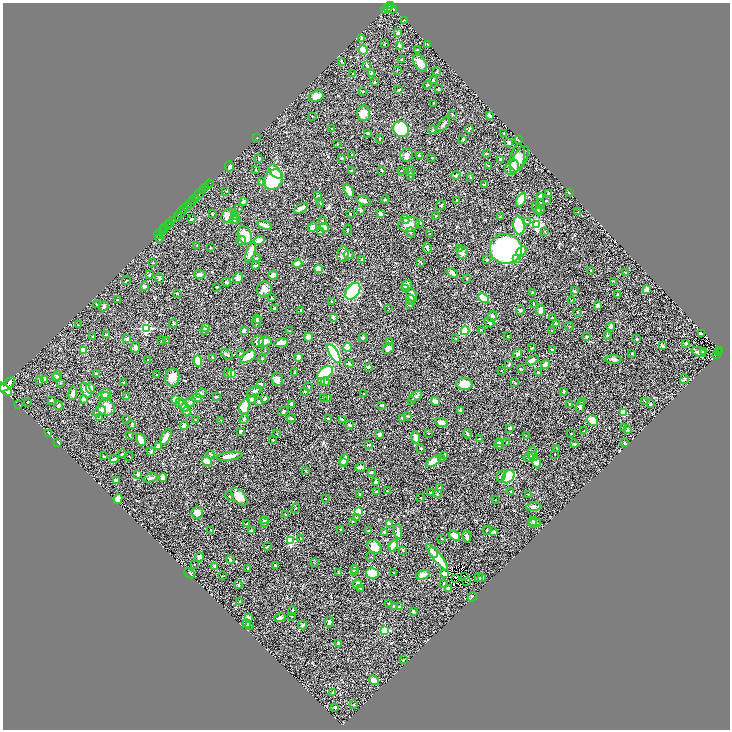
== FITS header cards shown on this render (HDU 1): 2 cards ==
NAXIS1  =                 1455
NAXIS2  =                 1455

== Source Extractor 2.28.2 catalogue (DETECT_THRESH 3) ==
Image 1455 x 1455 px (HDU 1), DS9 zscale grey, zoomed out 1/2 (1 PNG px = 2 x 2 image px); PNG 732 x 732 px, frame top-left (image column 2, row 1454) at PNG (3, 3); each listed source drawn as its Kron ellipse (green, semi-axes under 4 px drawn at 4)
Background 0.442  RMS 0.021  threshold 0.0627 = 3 sigma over >= 5 px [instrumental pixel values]
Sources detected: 572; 33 cannot appear on this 1/2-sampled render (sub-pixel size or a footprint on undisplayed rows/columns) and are neither listed nor drawn; of the other 539, the 500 brightest by FLUX_AUTO listed and drawn (39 fainter detections omitted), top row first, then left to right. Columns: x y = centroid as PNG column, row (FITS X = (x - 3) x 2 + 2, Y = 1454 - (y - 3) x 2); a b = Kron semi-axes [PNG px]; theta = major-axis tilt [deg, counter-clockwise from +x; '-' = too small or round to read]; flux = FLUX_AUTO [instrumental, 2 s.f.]
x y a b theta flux
390 6 3 3 - 310
388 8 3 3 - 260
392 9 5 3 - 370
384 10 3 2 - 110
404 20 2 2 - 1.5
398 33 3 3 - 8.5
361 38 3 2 - 3.1
385 44 2 2 - 2.9
428 44 2 2 - 4.9
399 45 4 3 - 11
363 50 5 3 - 120
417 50 4 3 - 5.3
402 59 3 2 - 1.8
342 62 3 2 - 2.9
420 63 10 5 -58 36
367 65 3 2 - 7.4
397 70 3 2 - 1.5
437 71 4 2 - 2.3
371 73 3 3 - 8.2
352 74 2 2 - 2
433 80 3 2 - 2.8
375 82 2 2 - 3.3
427 85 4 3 - 3.7
438 89 3 2 - 2.7
398 90 3 2 - 2.3
362 91 2 2 - 3
316 96 7 5 16 34
434 103 3 2 - 1.9
363 113 7 6 - 35
452 114 2 2 - 4.1
312 116 2 2 - 1.5
490 116 4 2 - 8.7
444 124 8 2 52 7.6
332 129 2 2 - 1.7
401 129 8 7 - 290
469 129 4 2 - 4.6
433 130 4 3 - 3.7
367 133 3 3 - 4.2
504 133 3 2 - 2
257 137 2 1 - 1.9
380 138 2 2 - 1.7
463 139 4 3 - 4.8
518 140 2 2 - 1.7
509 143 3 3 - 13
337 144 3 2 - 2.1
486 153 3 2 - 2.7
352 155 3 2 - 4.4
407 155 7 6 - 12
419 156 3 2 - 7.1
259 158 3 2 - 4.4
342 158 3 2 - 6.5
432 158 2 2 - 1.7
518 158 14 7 80 37
519 159 15 6 60 32
500 160 4 3 - 7.9
229 166 5 2 - 20
489 166 3 2 - 3.2
512 167 8 6 63 46
256 169 2 2 - 3
352 170 3 3 - 3.2
382 170 4 2 - 3.5
275 171 8 4 -50 51
401 171 2 2 - 1.5
411 171 5 2 - 3.1
410 176 3 2 - 4.6
456 176 4 3 - 3.9
471 177 3 3 - 4.2
273 180 11 9 51 160
261 182 3 2 - 3.3
209 184 4 1 - 22
485 184 4 3 - 6.9
205 188 2 1 - 40
203 191 3 2 - 190
226 191 2 2 - 2
349 191 7 3 -64 35
548 193 3 2 - 2.4
569 193 2 2 - 1.5
198 195 6 1 46 370
318 195 4 2 - 3.2
540 196 2 2 - 21
195 198 2 2 - 370
521 199 7 4 65 75
385 200 4 2 - 3
457 200 3 2 - 1.5
193 201 2 2 - 300
364 201 7 4 -16 11
546 201 2 2 - 2.1
243 202 4 3 - 7.7
321 203 2 2 - 2
190 204 3 2 - 540
540 204 4 3 - 10
441 205 5 2 - 2.8
187 206 5 1 - 230
301 208 8 3 30 28
239 209 2 2 - 3
537 209 7 4 -64 11
540 209 4 3 - 8.2
184 210 2 2 - 160
361 210 2 2 - 18
578 212 2 2 - 1.6
181 213 5 1 - 200
212 214 3 2 - 2.4
350 214 3 2 - 2.3
380 214 4 3 - 9.1
178 216 2 1 - 130
228 216 7 5 54 34
435 216 3 2 - 2.5
235 217 3 2 - 4
500 217 2 2 - 2.7
191 219 4 2 - 3.9
236 219 4 3 - 5.8
233 220 4 3 - 3.9
322 220 3 3 - 2.6
405 220 5 4 - 9.2
172 221 2 1 - 22
527 222 3 3 - 3.4
170 223 3 2 - 370
420 223 3 3 - 2.8
409 224 10 7 9 37
265 225 7 2 -21 27
537 225 3 3 - 350
167 226 3 2 - 370
519 226 9 5 -80 180
312 227 5 3 - 33
165 228 2 2 - 190
324 228 5 3 - 41
164 229 2 1 - 46
162 230 4 1 - 73
348 230 5 2 - 2.8
321 231 3 3 - 2.4
545 231 2 2 - 2.4
411 232 5 3 - 6.2
158 234 4 1 - 29
429 234 2 2 - 1.7
245 235 9 6 -65 75
159 239 2 2 - 3.8
259 240 5 3 - 21
241 241 5 3 - 5.6
197 246 4 2 - 2.9
211 247 2 2 - 3.2
427 248 6 3 -81 6.9
460 248 4 3 - 19
506 249 16 15 - 1100
521 251 6 3 39 19
250 252 11 4 70 46
462 253 6 5 - 17
343 254 7 6 - 16
349 255 5 4 - 9.4
257 258 4 3 - 3.5
362 259 2 2 - 3.3
516 259 3 2 - 7.8
487 260 3 3 - 5.2
421 262 3 2 - 2.2
153 263 2 2 - 1.6
298 263 5 3 - 29
256 265 4 2 - 6.8
318 269 4 2 - 41
591 270 2 2 - 2.2
452 273 6 3 -36 14
626 273 4 3 - 3.2
200 274 5 4 - 9.7
150 275 4 3 - 4.4
273 275 5 4 - 17
159 278 5 4 - 6.9
238 278 5 5 - 23
467 278 2 2 - 2.4
127 280 5 2 - 2.1
613 281 3 2 - 2.1
226 282 5 3 - 4.8
407 285 5 4 - 17
144 286 5 3 - 5.2
217 287 3 2 - 1.8
264 289 8 7 - 24
405 289 3 3 - 4
647 290 3 3 - 25
353 291 9 6 52 260
574 291 4 3 - 5.3
532 292 3 2 - 2
177 293 3 2 - 2.5
412 295 7 5 -67 25
617 295 3 2 - 3
272 298 3 2 - 2.4
484 298 6 3 -39 160
118 300 3 2 - 4.3
411 300 5 3 - 14
572 300 3 2 - 1.8
332 302 3 3 - 2.8
533 304 3 2 - 4.2
96 305 3 1 - 1.5
409 305 4 2 - 3.1
104 306 5 3 - 9.2
598 306 3 3 - 9.8
275 308 4 3 - 4.7
389 308 2 2 - 1.7
300 310 3 2 - 3
520 310 5 4 - 4.5
541 310 5 3 - 33
577 313 2 2 - 2.1
492 316 6 4 64 17
333 317 4 2 - 14
553 318 3 2 - 3.4
257 321 6 2 82 7.5
258 321 3 2 - 3.1
489 322 5 3 - 9.9
173 323 4 3 - 4.5
557 324 3 2 - 1.8
78 325 2 2 - 1.6
569 326 5 1 - 1.7
611 326 4 4 - 10
206 327 3 3 - 9
146 328 3 3 - 450
204 330 3 3 - 7.9
244 330 3 2 - 10
481 330 3 2 - 2
552 330 2 2 - 1.8
290 331 3 2 - 1.6
465 331 4 3 - 140
701 334 3 2 - 5.7
106 335 3 2 - 2.8
93 336 3 2 - 2.8
507 336 3 2 - 1.7
607 336 3 3 - 2.9
308 337 4 4 - 21
587 337 3 3 - 8.1
363 338 5 3 - 5.2
127 339 4 3 - 21
456 339 2 2 - 1.9
637 339 3 2 - 5.7
161 341 2 2 - 1.5
167 341 2 1 - 1.6
258 341 6 5 - 14
389 341 3 2 - 2.8
265 342 6 5 - 15
281 343 7 3 10 39
686 343 3 3 - 3.7
663 346 4 3 - 9.2
347 347 4 3 - 48
135 348 5 3 - 9.4
388 348 6 4 37 19
532 348 4 2 - 3.7
84 350 3 3 - 67
553 350 4 2 - 3.8
265 351 2 1 - 1.7
703 351 3 2 - 4.5
720 351 3 2 - 100
699 352 8 3 -20 12
240 353 3 2 - 3.1
632 353 3 2 - 2.8
718 353 2 1 - 38
227 354 7 3 -36 8.1
334 354 10 4 -60 370
518 354 5 4 - 7.7
717 354 3 2 - 19
212 357 4 2 - 1.9
248 357 9 5 31 59
298 357 4 4 - 23
262 359 4 2 - 3.2
613 359 8 4 0 11
148 360 2 1 - 1.8
532 360 7 4 27 16
198 361 5 4 - 77
349 364 5 3 - 6.4
509 364 4 2 - 4.5
545 365 5 4 - 17
368 367 3 2 - 5.9
521 369 2 2 - 4
502 370 2 2 - 3.2
538 372 2 2 - 4.1
228 373 5 3 - 13
295 373 4 3 - 3
325 373 9 5 37 230
96 374 4 3 - 8.6
232 374 4 3 - 48
157 375 2 2 - 2.9
57 376 5 3 - 5.6
56 377 5 3 - 5.6
172 378 9 7 84 38
44 379 4 3 - 20
277 379 6 6 - 24
685 379 5 4 - 5.8
40 381 3 3 - 3
325 381 4 3 - 5.8
321 382 4 3 - 4.6
60 383 3 3 - 3.4
124 383 3 2 - 2.7
515 383 3 2 - 3.2
7 384 9 4 41 6800
464 384 8 5 0 50
260 385 3 3 - 17
309 387 2 2 - 2.1
90 388 5 4 - 28
5 389 8 4 -43 9400
86 390 8 4 -63 35
254 391 8 3 27 8.5
563 391 2 2 - 8.3
305 392 3 2 - 4.6
73 393 7 3 80 20
201 393 5 3 - 5.1
364 393 2 2 - 1.5
106 394 6 4 54 11
104 396 7 4 2 15
415 396 7 4 31 11
126 397 4 2 - 4.6
216 397 3 3 - 4.3
328 397 3 1 - 1.7
196 398 5 4 - 21
323 398 2 2 - 2.2
83 399 3 2 - 16
175 399 4 4 - 38
251 399 4 3 - 8.5
265 399 3 2 - 5.3
51 400 3 2 - 3.5
412 400 3 3 - 2.6
259 401 3 2 - 2.9
435 401 4 4 - 17
583 401 3 2 - 2.3
645 401 3 2 - 2.2
28 402 2 1 - 1.7
190 402 5 3 - 6.8
179 403 3 2 - 3.6
18 404 2 1 - 13
291 404 3 2 - 10
570 404 3 2 - 4.1
650 404 3 3 - 4.5
59 405 4 3 - 7.5
382 405 3 2 - 4.8
184 406 7 4 -62 12
580 406 7 4 75 12
244 407 8 5 78 61
106 408 9 8 - 82
461 410 4 3 - 2.9
99 411 7 4 27 15
187 411 4 3 - 13
283 411 6 2 32 3.5
623 413 3 3 - 52
407 416 3 2 - 2.4
99 418 3 2 - 2.2
291 418 4 2 - 4.6
126 419 2 2 - 1.5
244 419 5 3 - 4.6
328 419 4 2 - 6.6
402 419 3 2 - 2.7
196 420 3 2 - 3.2
221 420 3 2 - 2.4
342 420 4 2 - 3
592 421 6 5 - 36
442 423 6 3 -19 20
132 424 3 3 - 3.9
184 425 4 4 - 16
350 425 3 2 - 5.7
510 428 3 2 - 5.3
623 428 3 3 - 6.5
627 430 3 3 - 7.6
240 431 4 2 - 6.5
584 431 2 2 - 1.8
49 433 4 3 - 5.3
428 433 2 2 - 4.2
571 433 2 1 - 2.6
277 434 2 2 - 1.6
467 434 4 2 - 5
130 435 3 2 - 2.6
379 435 3 2 - 20
526 435 2 2 - 1.5
166 437 9 3 62 26
415 437 6 4 -80 18
479 439 3 2 - 4.6
141 440 6 3 -60 52
273 440 2 2 - 1.8
58 442 3 2 - 7.3
499 442 3 2 - 9
507 443 2 2 - 2.4
624 443 3 2 - 2.1
574 444 4 2 - 7.7
369 445 3 2 - 3.9
499 445 4 2 - 11
158 447 4 3 - 17
421 448 3 2 - 3.1
557 448 3 2 - 1.9
150 452 3 3 - 4
532 452 6 3 75 5.4
122 454 3 2 - 4.7
211 454 4 2 - 3.6
555 454 2 2 - 1.7
103 456 3 2 - 1.5
129 456 4 2 - 2.2
229 456 13 4 8 31
444 456 3 3 - 13
528 457 5 3 - 5.3
533 457 5 4 - 7.2
441 458 3 3 - 4.1
114 459 4 2 - 12
344 460 6 3 62 24
207 461 5 3 - 55
434 461 8 3 31 77
343 462 3 3 - 10
536 462 5 3 - 49
360 467 5 3 - 20
306 470 3 2 - 2.6
371 472 3 3 - 6
138 474 3 2 - 16
501 476 6 3 60 14
508 477 7 5 51 310
150 478 7 2 15 8.1
163 478 4 3 - 13
116 481 3 3 - 15
375 482 4 2 - 8.1
440 488 3 2 - 12
387 491 3 2 - 3.2
511 491 3 2 - 1.9
377 492 3 2 - 4
431 493 3 2 - 4.8
359 494 3 2 - 5.2
437 494 3 3 - 3.5
528 494 3 3 - 3
230 496 5 3 - 4.5
239 497 10 6 -49 51
325 498 2 2 - 3.4
421 498 3 2 - 1.7
118 499 5 4 - 37
495 500 2 1 - 1.7
534 507 7 3 1 11
295 508 5 2 - 3.9
358 511 3 3 - 130
197 513 6 6 - 27
286 515 2 2 - 2.4
356 518 3 3 - 3.6
265 520 4 3 - 5.2
353 521 2 2 - 2.7
533 521 4 3 - 5.4
264 522 5 4 - 5.9
535 523 6 3 14 5.5
246 524 3 2 - 2.6
389 524 4 3 - 16
340 529 3 3 - 2.1
211 530 2 2 - 3.1
252 530 3 2 - 7.4
369 530 3 3 - 3.9
487 530 4 2 - 4.4
384 532 4 3 - 5.3
398 532 7 2 -83 18
494 532 3 2 - 21
455 536 6 4 -36 42
467 536 6 3 -80 14
301 538 3 2 - 3.3
442 539 2 2 - 2.9
291 541 3 3 - 220
267 546 3 2 - 1.7
393 546 6 3 66 45
374 547 8 5 -44 45
403 550 4 3 - 2.6
433 552 5 3 - 17
200 557 5 3 - 11
371 557 3 2 - 2.2
437 557 16 3 -51 110
230 559 4 3 - 5.2
314 563 2 2 - 1.5
195 564 3 2 - 2.3
275 565 3 2 - 4.4
214 566 3 2 - 5.4
248 568 3 2 - 3.7
354 569 4 3 - 12
394 572 2 2 - 2.7
190 573 6 2 -44 4.7
338 573 2 2 - 2.7
355 573 4 3 - 6.7
372 573 6 5 - 83
444 573 3 3 - 21
423 575 7 4 20 23
222 576 2 2 - 1.7
465 577 3 2 - 4.6
455 578 2 1 - 2.2
479 578 3 2 - 2.8
481 578 4 2 - 5.1
466 581 3 2 - 2.9
444 583 3 2 - 2.2
238 584 4 3 - 3.4
357 584 5 3 - 9.1
448 588 4 3 - 10
361 589 3 2 - 2.2
472 597 5 3 - 3.2
240 601 2 2 - 2.8
389 604 3 2 - 2
394 606 3 3 - 8.2
399 607 3 3 - 8.1
292 611 4 2 - 7.7
413 612 2 2 - 7
292 617 2 2 - 1.8
248 618 3 2 - 14
280 618 6 2 17 12
329 622 5 3 - 10
247 624 4 3 - 4.3
249 625 3 2 - 3.2
303 625 4 2 - 5.5
384 630 3 3 - 250
338 643 2 2 - 3.9
403 660 2 2 - 2.5
374 680 5 4 - 22
333 692 3 2 - 3.1
353 705 2 2 - 1.5
335 707 3 3 - 5.2
At the frame edge (FLAGS 8, measured only in part): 1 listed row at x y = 5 389
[39 fainter detections neither listed nor drawn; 33 sub-pixel or undisplayed-footprint detections neither listed nor drawn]